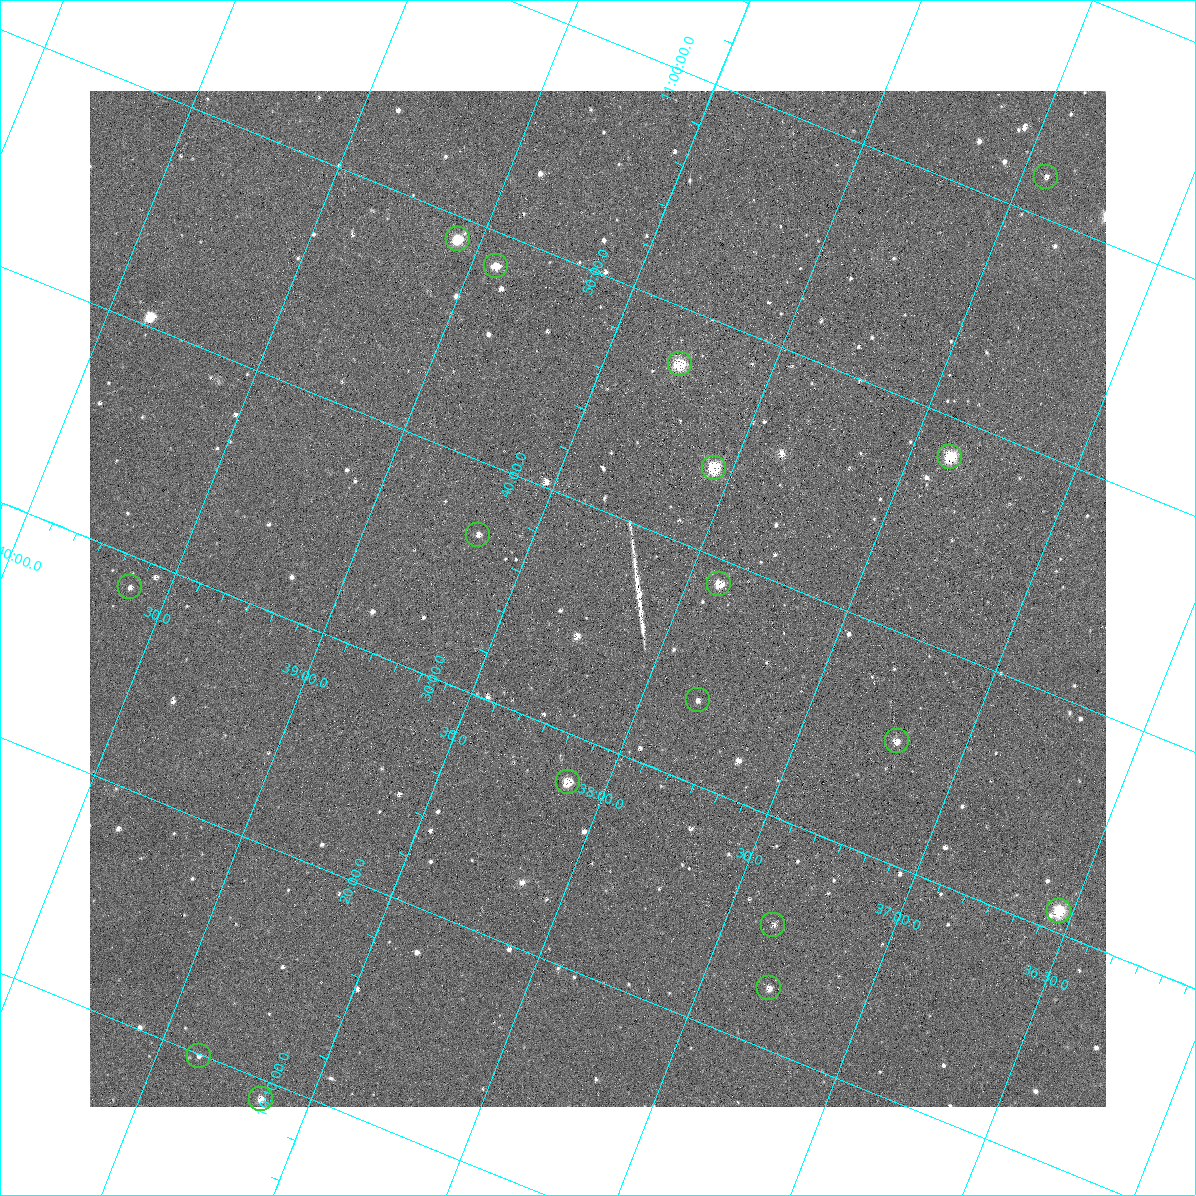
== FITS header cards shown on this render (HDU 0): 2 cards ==
NAXIS1  =                 1016 / length of data axis 1
NAXIS2  =                 1016 / length of data axis 2

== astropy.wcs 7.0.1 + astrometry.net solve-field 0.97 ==
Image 1016 x 1016 px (HDU 0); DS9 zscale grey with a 90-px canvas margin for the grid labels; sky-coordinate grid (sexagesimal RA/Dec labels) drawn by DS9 from the SOLVED WCS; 17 Tycho-2 reference stars matched to detected sources circled (green)
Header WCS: RA---SIN-SIP/DEC--SIN-SIP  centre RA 10:38:14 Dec +10:36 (159.56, +10.60 deg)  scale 2.78 x 2.74 arcsec/px (non-square pixels)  FOV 47.0' x 46.4'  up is +22 deg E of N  parity normal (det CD < 0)
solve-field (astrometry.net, Tycho-2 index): VERIFIED the header's WCS against the Tycho-2 star catalogue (verified at 3 index scales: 13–17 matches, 0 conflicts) and refined it, rather than solving blind
Solved WCS: RA---TAN-SIP/DEC--TAN-SIP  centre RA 10:38:14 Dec +10:36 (159.56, +10.60 deg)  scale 2.77 x 2.74 arcsec/px (non-square pixels)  FOV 47.0' x 46.4'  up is +22 deg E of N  parity normal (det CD < 0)
The solver's refit moves the header's centre by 0.41 arcsec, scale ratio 0.9996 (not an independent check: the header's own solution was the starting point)
Tycho-2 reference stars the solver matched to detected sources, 17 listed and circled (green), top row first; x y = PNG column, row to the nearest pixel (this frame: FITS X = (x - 90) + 1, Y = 1016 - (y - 91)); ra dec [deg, ICRS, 3 dp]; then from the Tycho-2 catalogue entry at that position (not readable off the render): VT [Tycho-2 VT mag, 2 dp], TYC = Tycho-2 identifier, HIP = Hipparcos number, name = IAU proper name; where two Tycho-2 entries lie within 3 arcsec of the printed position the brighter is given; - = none
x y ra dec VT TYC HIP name
1046 177 159.357 +11.030 12.83 842-777-1 - -
458 239 159.767 +10.817 10.53 842-1173-1 - -
496 266 159.731 +10.809 11.69 842-1282-1 - -
680 364 159.569 +10.792 10.83 842-1417-1 - -
950 457 159.345 +10.805 9.93 842-665-1 51997 -
714 468 159.513 +10.729 10.55 842-229-1 - -
478 535 159.665 +10.614 12.01 842-1184-1 - -
719 584 159.476 +10.648 10.05 842-302-1 - -
130 587 159.903 +10.477 12.92 842-1007-1 - -
698 700 159.458 +10.560 11.88 842-437-1 - -
897 741 159.302 +10.589 10.98 842-1188-1 - -
568 782 159.529 +10.465 10.65 842-822-1 - -
1059 911 159.135 +10.515 10.45 842-1297-1 - -
773 925 159.339 +10.423 12.59 842-441-1 - -
769 988 159.324 +10.377 11.23 842-1253-1 - -
199 1056 159.718 +10.165 12.26 842-404-1 - -
261 1099 159.661 +10.152 10.70 842-1131-1 - -